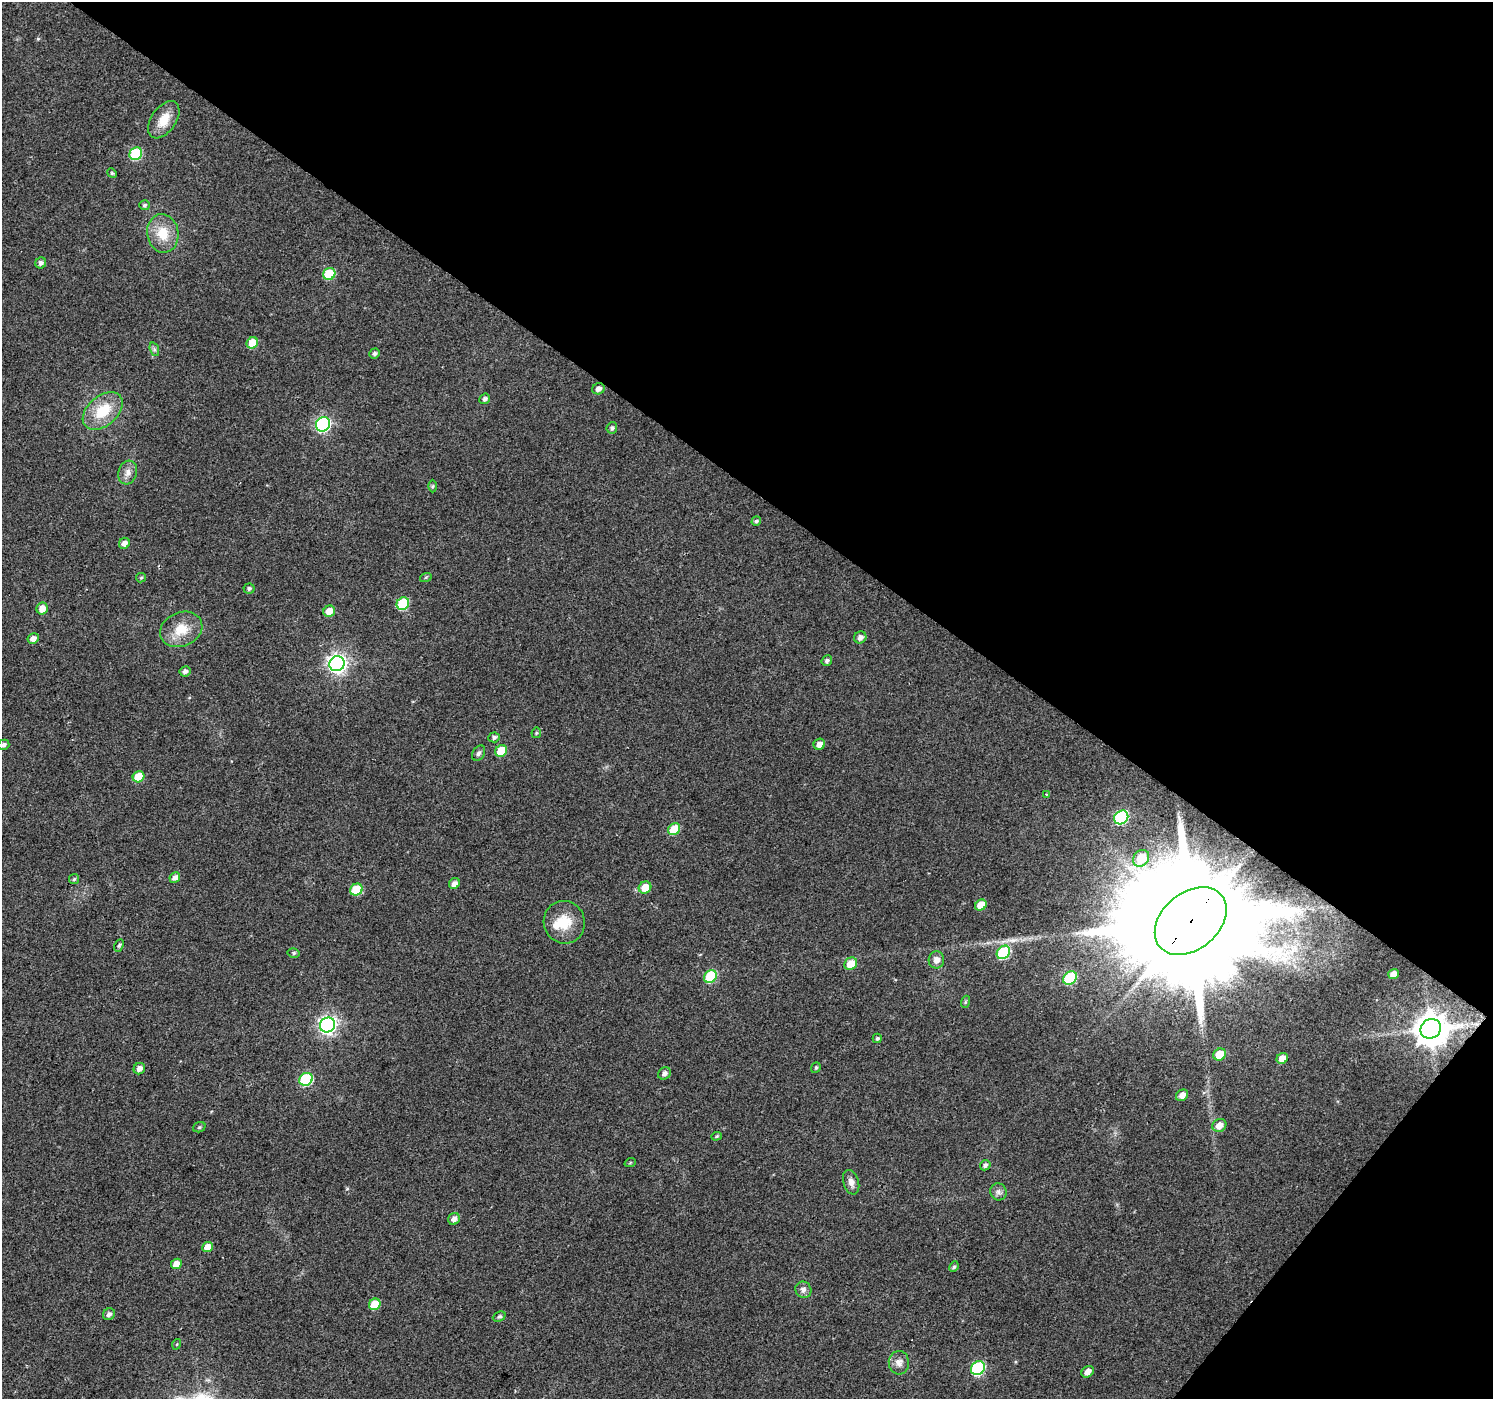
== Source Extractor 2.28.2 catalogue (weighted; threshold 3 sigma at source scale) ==
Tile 8 of 4 x 4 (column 4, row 2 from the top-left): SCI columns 4480-5970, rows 3040-4436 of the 5970 x 6010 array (HDU 1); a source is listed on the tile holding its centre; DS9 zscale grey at full resolution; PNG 1495 x 1401 px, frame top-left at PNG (2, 2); each listed source drawn as its Kron ellipse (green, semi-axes under 4 px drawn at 4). Shown black and unused: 38% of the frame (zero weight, under 2 of 3 exposures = <1% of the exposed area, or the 3 px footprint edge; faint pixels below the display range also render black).
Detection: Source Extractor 2.28.2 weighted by HDU 2 'WHT'; one run over the whole footprint, this tile lists its part. Background 0.0472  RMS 0.0081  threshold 0.0366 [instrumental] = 3 sigma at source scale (4.5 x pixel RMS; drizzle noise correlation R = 1.50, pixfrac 1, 0.0396/0.0396 arcsec/px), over >= 5 px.
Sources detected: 89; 1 inside a brighter listed object's ellipse — not listed separately; the other 88 listed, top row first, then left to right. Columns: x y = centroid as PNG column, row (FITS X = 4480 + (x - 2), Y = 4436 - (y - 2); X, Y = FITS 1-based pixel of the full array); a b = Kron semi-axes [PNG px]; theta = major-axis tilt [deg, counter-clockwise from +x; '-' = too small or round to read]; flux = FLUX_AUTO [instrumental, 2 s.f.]
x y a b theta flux
164 120 21 12 55 14
136 154 7 6 - 51
112 173 5 4 - 1.1
144 205 5 5 - 1.6
163 233 19 15 -81 19
41 263 6 5 - 2.7
329 274 6 5 - 35
252 343 6 5 - 17
154 349 7 4 -72 1.8
375 353 5 5 - 1.9
598 389 6 5 - 4.4
485 399 6 5 - 2.5
103 411 23 14 41 26
323 424 7 6 - 160
612 428 6 5 - 1.7
128 472 12 9 73 5.4
432 486 6 4 89 1.2
756 521 5 4 - 1.5
124 543 6 5 - 4.7
426 577 6 3 19 0.96
141 578 5 4 - 1.1
249 589 5 5 - 1.9
403 604 6 6 - 52
42 608 6 5 - 8.9
329 611 6 5 - 10
181 629 22 17 24 18
860 637 6 6 - 3.4
33 639 6 5 - 5
827 661 5 5 - 2.1
337 664 8 7 - 370
185 671 5 5 - 2.6
536 733 5 5 - 1.2
494 737 6 5 - 1.9
819 744 6 5 - 5.6
4 745 6 5 - 2.4
501 751 6 5 - 21
478 753 8 6 57 2.3
139 777 6 5 - 22
1046 794 2 2 - 0.55
1121 817 7 6 - 98
674 829 6 5 - 27
1141 858 9 7 52 23
175 878 6 5 - 3.8
74 879 5 5 - 1.3
454 883 6 5 - 3.9
645 887 6 5 - 13
356 890 6 5 - 29
981 905 6 5 - 12
1191 921 40 28 40 47000
564 922 21 20 - 20
119 945 6 4 63 1.3
1003 952 7 6 - 65
294 953 6 5 - 1.5
936 960 8 8 - 5.2
851 964 7 6 - 14
1394 974 5 5 - 6.6
710 976 7 6 - 48
1070 978 7 6 - 54
965 1002 6 4 71 0.98
327 1025 8 7 - 320
1431 1029 10 9 - 1700
877 1038 5 4 - 1.4
1220 1054 6 5 - 21
1282 1058 6 5 - 7.6
816 1068 6 4 69 1.3
139 1069 6 5 - 4.5
664 1073 7 6 - 3.4
306 1079 7 6 - 69
1182 1095 6 5 - 5.4
1219 1125 7 6 - 7.8
199 1127 6 5 - 1.3
716 1136 5 4 - 1
630 1163 6 3 19 0.79
985 1165 5 5 - 2
851 1182 13 7 -73 4.7
998 1192 9 8 - 3.2
454 1219 6 5 - 4.5
207 1247 5 5 - 7.9
176 1264 5 5 - 7.9
954 1267 5 4 - 1.2
803 1290 8 8 - 3.6
375 1304 6 5 - 20
109 1314 6 5 - 2.8
499 1317 6 4 25 1.6
177 1344 5 3 - 0.69
899 1363 12 10 -84 5.6
978 1368 7 6 - 99
1088 1372 6 5 - 5.2
Overlapping masked pixels (flux is a lower limit): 2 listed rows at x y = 1191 921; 1431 1029
Isophote crosses this tile's border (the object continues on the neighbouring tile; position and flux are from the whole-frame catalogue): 1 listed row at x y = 4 745